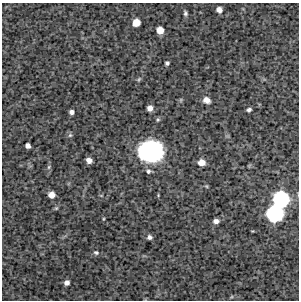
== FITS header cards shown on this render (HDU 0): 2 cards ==
NAXIS1  =                  297 /Length X axis
NAXIS2  =                  298 /Length Y axis

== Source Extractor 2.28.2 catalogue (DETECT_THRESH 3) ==
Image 297 x 298 px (HDU 0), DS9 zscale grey, 1 PNG px = 1 image px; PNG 301 x 302 px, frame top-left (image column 1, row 298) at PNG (2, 3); no overlay
Background 4160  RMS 230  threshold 679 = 3 sigma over >= 5 px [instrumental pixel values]
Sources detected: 29; all 29 listed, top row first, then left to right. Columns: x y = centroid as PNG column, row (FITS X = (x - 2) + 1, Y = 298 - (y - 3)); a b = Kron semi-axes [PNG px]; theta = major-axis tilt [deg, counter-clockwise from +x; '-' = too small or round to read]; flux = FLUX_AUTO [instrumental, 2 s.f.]
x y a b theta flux
219 10 5 5 - 8.8e+04
185 13 6 5 - 3.3e+04
136 22 6 6 - 2.0e+05
160 30 6 5 - 1.7e+05
167 63 4 4 - 3.1e+04
139 79 7 4 46 2.3e+04
181 100 6 4 -72 1.7e+04
207 100 7 6 - 9.6e+04
150 108 5 5 - 8.7e+04
249 110 4 3 - 3.5e+04
72 112 4 4 - 5.3e+04
158 120 6 4 68 2.2e+04
70 135 6 5 - 2.6e+04
28 146 5 4 - 6.8e+04
150 151 18 16 -4 2.4e+06
89 160 5 5 - 8.9e+04
201 162 7 6 - 1.2e+05
49 167 6 4 88 2.5e+04
148 171 7 6 - 3.9e+04
206 186 5 4 - 1.6e+04
51 195 6 5 - 1.1e+05
101 195 5 3 - 1.3e+04
281 199 12 11 - 1.6e+06
274 214 11 11 - 1.6e+06
103 219 4 3 - 1.2e+04
216 221 5 4 - 5.9e+04
149 237 5 5 - 4.5e+04
96 253 7 5 -5 3.1e+04
67 283 5 4 - 6.1e+04